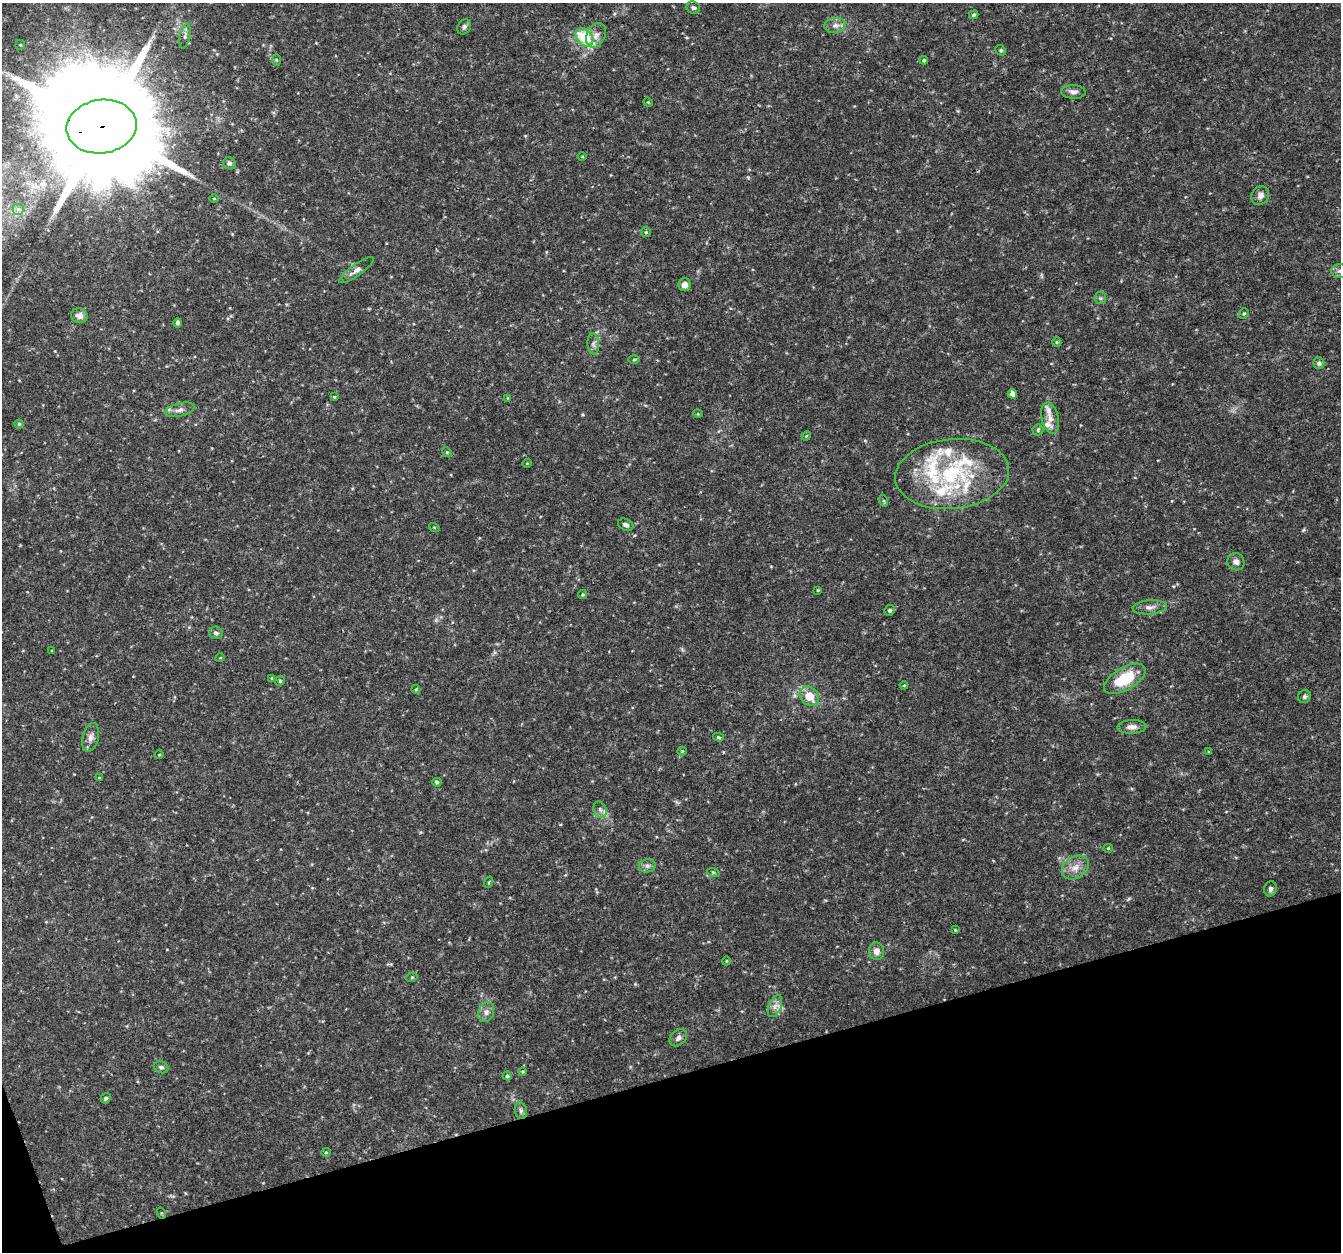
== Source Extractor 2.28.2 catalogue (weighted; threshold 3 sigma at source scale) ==
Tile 14 of 4 x 4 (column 2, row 4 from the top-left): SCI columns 1344-2682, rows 119-1368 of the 5362 x 5182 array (HDU 1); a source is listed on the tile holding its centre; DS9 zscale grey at full resolution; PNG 1343 x 1254 px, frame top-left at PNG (2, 3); each listed source drawn as its Kron ellipse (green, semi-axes under 4 px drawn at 4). Shown black and unused: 14% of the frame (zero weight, under 3 of 4 exposures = <1% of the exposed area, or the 3 px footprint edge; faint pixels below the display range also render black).
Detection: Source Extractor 2.28.2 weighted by HDU 2 'WHT'; one run over the whole footprint, this tile lists its part. Background 0.0314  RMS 0.0037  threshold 0.0167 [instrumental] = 3 sigma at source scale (4.5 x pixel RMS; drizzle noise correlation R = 1.50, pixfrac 1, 0.0396/0.0396 arcsec/px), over >= 5 px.
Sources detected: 100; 1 too faint to see at this stretch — neither listed nor drawn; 9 inside a brighter listed object's ellipse — not listed separately; the other 90 listed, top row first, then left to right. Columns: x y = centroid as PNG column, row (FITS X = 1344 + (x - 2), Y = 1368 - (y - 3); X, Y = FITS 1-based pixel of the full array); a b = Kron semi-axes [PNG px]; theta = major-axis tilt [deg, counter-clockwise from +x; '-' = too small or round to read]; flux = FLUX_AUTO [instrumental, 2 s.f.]
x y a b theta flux
693 8 7 6 - 0.99
974 15 5 3 - 0.46
835 25 11 7 6 1.9
464 27 8 6 56 1.1
596 35 13 9 65 2.6
185 36 12 5 78 1.3
584 37 10 7 -47 17
20 45 5 4 - 0.42
1001 50 6 4 -43 0.53
276 60 6 4 -88 0.41
924 60 4 3 - 0.48
1073 92 12 7 -3 1.6
648 102 5 3 - 0.36
102 126 35 26 8 15000
582 156 5 3 - 0.31
229 163 6 5 - 0.85
1260 196 10 8 55 1.8
214 198 5 3 - 0.3
18 209 6 6 - 1.1
646 232 5 4 - 0.45
356 270 20 6 35 2
1340 271 8 7 - 1.6
684 285 6 6 - 1.9
1100 298 6 5 - 0.73
1244 314 5 4 - 0.52
79 316 8 7 - 2.1
177 323 5 4 - 0.96
1057 342 5 4 - 0.41
593 344 11 6 -86 1.3
634 359 6 3 2 0.4
1319 363 6 5 - 0.75
1012 394 5 4 - 2.4
334 397 4 4 - 0.41
508 398 4 4 - 0.3
180 410 15 6 14 1.9
698 414 5 3 - 0.3
1050 418 16 8 -75 2.9
19 424 4 4 - 0.5
1038 430 5 5 - 0.55
806 436 5 4 - 0.37
447 452 5 4 - 0.45
527 463 5 3 - 0.28
952 474 57 35 6 41
884 501 6 3 -71 0.41
626 525 8 5 -24 1.2
434 527 5 3 - 0.33
1236 562 9 8 - 1.7
818 590 4 4 - 0.35
583 595 4 4 - 0.53
1149 607 17 7 5 2.3
890 610 5 5 - 0.55
216 633 7 6 - 0.94
52 651 4 3 - 0.26
220 658 4 3 - 0.25
272 678 4 3 - 0.47
1125 679 23 11 30 15
280 681 5 4 - 0.5
904 685 4 3 - 0.36
416 689 4 4 - 0.38
809 696 11 8 -47 5.9
1304 697 7 6 - 0.88
1132 727 14 7 2 2.2
91 737 15 8 75 2.2
718 737 5 4 - 0.51
682 751 4 4 - 0.37
1209 752 3 3 - 0.43
159 755 4 3 - 0.29
99 778 4 4 - 0.35
437 782 4 4 - 0.83
600 810 8 6 -69 1.3
1108 848 5 4 - 0.42
647 866 8 6 13 1.2
1075 868 14 10 32 3.7
713 872 6 4 -19 0.5
489 882 6 3 72 0.38
1270 889 7 6 - 1.1
955 930 4 4 - 0.3
876 951 9 7 -81 2.2
726 961 4 3 - 0.28
412 977 5 3 - 0.34
775 1006 12 6 67 2
486 1012 10 7 70 1.7
678 1038 10 7 42 1.4
161 1067 7 5 -21 0.88
522 1072 4 3 - 0.38
507 1076 4 4 - 0.67
106 1098 5 4 - 0.87
521 1111 8 6 -76 1
326 1152 5 4 - 0.44
161 1213 5 3 - 0.38
Overlapping masked pixels (flux is a lower limit): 1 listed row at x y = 102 126
Isophote crosses this tile's border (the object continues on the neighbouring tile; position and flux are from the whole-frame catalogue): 2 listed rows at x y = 102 126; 1340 271